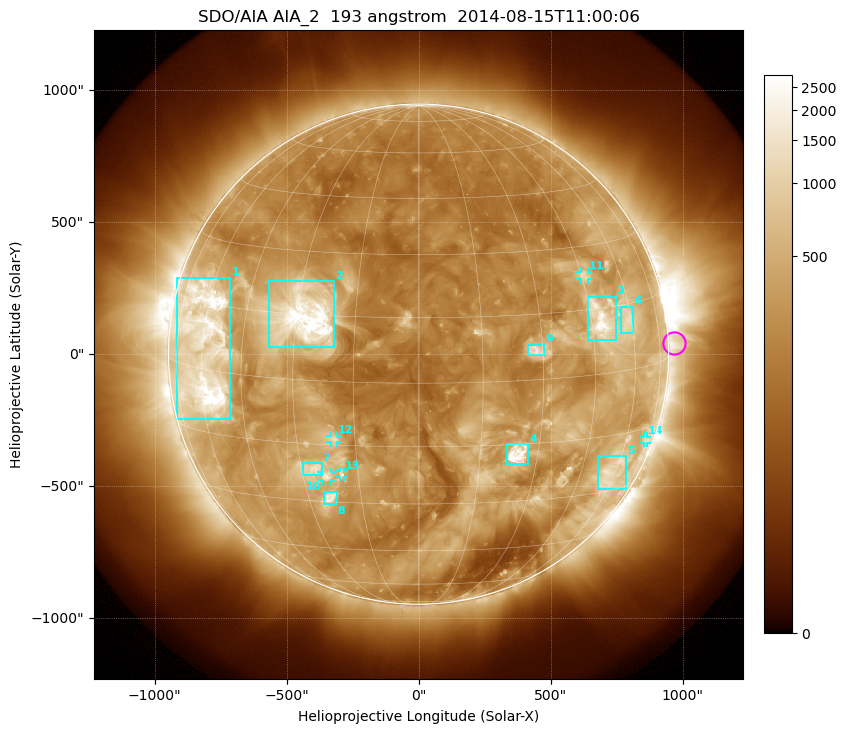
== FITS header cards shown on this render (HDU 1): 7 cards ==
TELESCOP= 'SDO/AIA'
INSTRUME= 'AIA_2'
WAVELNTH=                  193
WAVEUNIT= 'angstrom'
DATE-OBS= '2014-08-15T11:00:06.84'
CTYPE1  = 'HPLN-TAN'
CTYPE2  = 'HPLT-TAN'

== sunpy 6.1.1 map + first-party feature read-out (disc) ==
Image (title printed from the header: SDO/AIA AIA_2  193 angstrom  2014-08-15T11:00:06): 1024 x 1024 px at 2.4 arcsec/px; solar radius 947 arcsec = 395 px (full disc in frame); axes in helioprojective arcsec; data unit not stated in the header (colour bar unlabelled)
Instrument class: DISC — disc imager (sunpy class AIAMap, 193 A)
Bright regions (active regions / flare kernels): reference = the median radial profile (limb darkening/brightening removed); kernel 9 px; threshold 5 sigma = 672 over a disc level ~273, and >= 1.15x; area >= 12 px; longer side >= 9 px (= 22 arcsec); searched inside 0.97 R_sun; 14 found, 14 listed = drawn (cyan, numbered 1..; 5 of them under ~33 arcsec drawn as corner ticks so the feature stays visible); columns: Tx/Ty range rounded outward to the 5 arcsec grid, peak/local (2 s.f.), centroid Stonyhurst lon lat
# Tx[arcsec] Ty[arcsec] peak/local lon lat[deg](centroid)
1 -920..-710 -245..290 16 -59 +5
2 -570..-320 25..275 19 -28 +14
3 640..750 50..220 8.8 +48 +12
4 335..415 -420..-340 13 +25 -17
5 680..790 -510..-385 4.8 +58 -25
6 765..815 80..180 4.6 +58 +11
7 -440..-365 -460..-410 4.8 -27 -21
8 -360..-310 -570..-520 7.8 -24 -29
9 415..475 -5..35 5.2 +28 +7
10 -370..-330 -480..-445 5.3 -23 -23
11 615..640 280..315 4 +46 +23
12 -335..-310 -335..-310 4.3 -20 -14
13 -300..-280 -465..-445 4.2 -19 -22
14 855..865 -335..-310 3.4 +72 -18
Off-limb structures (1.02-1.3 R_sun): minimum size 162 px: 2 found; the strongest spans PA ~225..305 deg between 1.02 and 1.3 R_sun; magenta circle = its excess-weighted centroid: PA ~270 deg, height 1.02 R_sun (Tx ~970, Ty ~40 arcsec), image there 2.6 x the reference